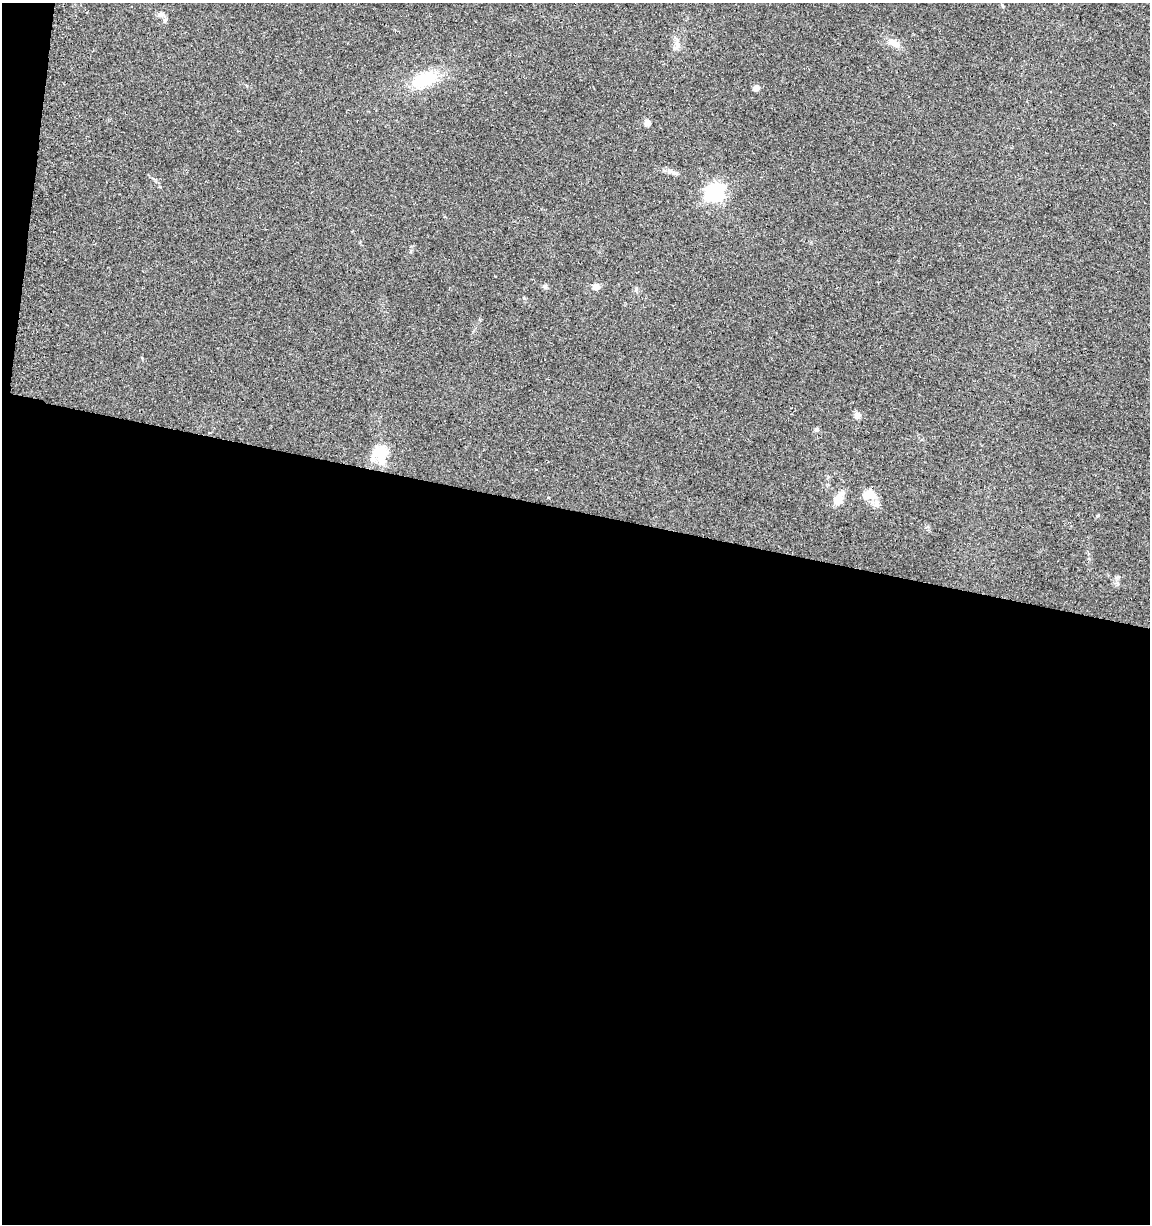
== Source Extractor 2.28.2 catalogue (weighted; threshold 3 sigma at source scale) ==
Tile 13 of 4 x 4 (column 1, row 4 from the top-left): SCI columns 316-1463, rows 5-1226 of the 5161 x 4904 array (HDU 1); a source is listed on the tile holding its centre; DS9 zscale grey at full resolution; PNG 1152 x 1226 px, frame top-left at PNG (2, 3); no overlay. Shown black and unused: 59% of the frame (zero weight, under 2 of 3 exposures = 2% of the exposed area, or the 3 px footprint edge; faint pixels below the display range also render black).
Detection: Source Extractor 2.28.2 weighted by HDU 2 'WHT'; one run over the whole footprint, this tile lists its part. Background 0.11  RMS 0.01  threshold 0.047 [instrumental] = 3 sigma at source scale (4.5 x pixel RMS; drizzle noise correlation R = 1.50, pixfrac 1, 0.0396/0.0396 arcsec/px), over >= 5 px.
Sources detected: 19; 1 inside a brighter object's white glare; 1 long thin detection or spike segment (spike, bleed or trail) — not listed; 2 inside a brighter listed object's ellipse — not listed separately; the other 15 listed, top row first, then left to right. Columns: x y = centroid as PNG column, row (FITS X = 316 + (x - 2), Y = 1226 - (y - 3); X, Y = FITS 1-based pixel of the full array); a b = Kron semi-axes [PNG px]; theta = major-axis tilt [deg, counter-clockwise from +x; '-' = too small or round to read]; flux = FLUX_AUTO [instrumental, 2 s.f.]
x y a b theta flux
161 14 9 7 -16 3.9
894 43 17 8 -27 9.4
677 45 13 7 -74 5.5
424 79 33 16 21 43
756 88 7 6 - 5
647 123 6 6 - 5.6
715 192 8 7 - 340
545 286 7 6 - 2.5
596 287 9 8 - 5.1
857 416 9 8 - 4.4
816 429 6 6 - 2.1
382 456 24 11 73 21
867 495 16 11 44 11
838 499 18 10 68 14
876 503 11 8 -86 5.5
Unlisted compact peaks at least as high as the median listed source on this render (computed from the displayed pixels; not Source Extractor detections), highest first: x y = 524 298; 636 289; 1098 515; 1118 577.